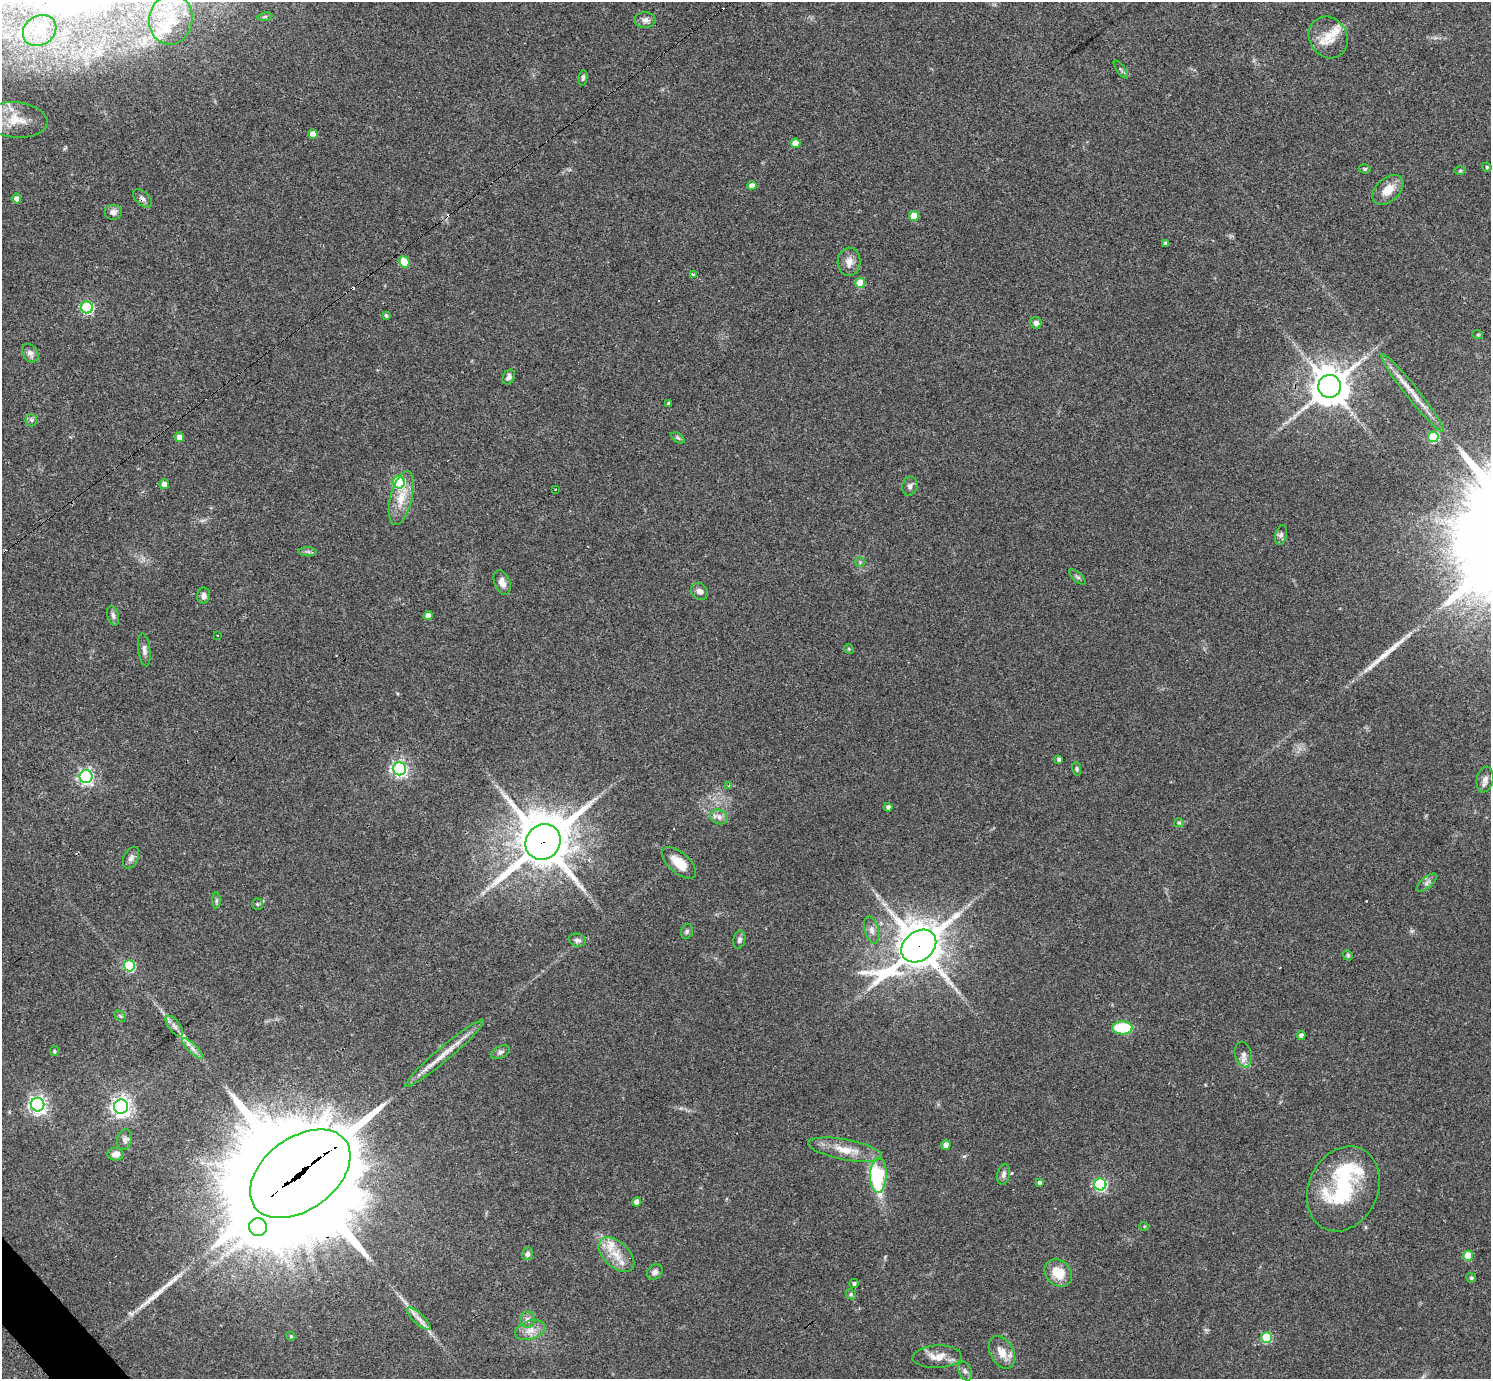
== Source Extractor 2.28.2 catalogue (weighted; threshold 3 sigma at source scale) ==
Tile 7 of 4 x 4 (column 3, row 2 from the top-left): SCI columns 2984-4472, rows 2909-4285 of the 5962 x 5959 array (HDU 1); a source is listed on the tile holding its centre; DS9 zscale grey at full resolution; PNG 1493 x 1381 px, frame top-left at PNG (2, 2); each listed source drawn as its Kron ellipse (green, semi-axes under 4 px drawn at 4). Shown black and unused: <1% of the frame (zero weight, under 3 of 4 exposures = <1% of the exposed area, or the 3 px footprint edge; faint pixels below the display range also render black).
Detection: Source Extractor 2.28.2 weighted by HDU 2 'WHT'; one run over the whole footprint, this tile lists its part. Background 0.0435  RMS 0.0048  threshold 0.0216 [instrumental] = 3 sigma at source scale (4.5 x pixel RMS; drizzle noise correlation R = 1.50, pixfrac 1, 0.05/0.05 arcsec/px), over >= 5 px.
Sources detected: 135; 2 inside a brighter object's white glare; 7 cosmic-ray / hot-pixel residue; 2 long thin detections or spike segments (spike, bleed or trail) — neither listed nor drawn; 8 inside a brighter listed object's ellipse — not listed separately; the other 116 listed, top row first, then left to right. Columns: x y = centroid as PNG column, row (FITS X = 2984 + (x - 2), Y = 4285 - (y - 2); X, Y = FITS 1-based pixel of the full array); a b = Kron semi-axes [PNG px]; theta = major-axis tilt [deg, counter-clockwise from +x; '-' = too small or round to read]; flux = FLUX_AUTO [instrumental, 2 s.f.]
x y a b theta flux
265 17 7 4 8 0.76
171 19 25 21 80 17
645 20 10 8 -2 2.3
40 30 17 14 33 9.6
1328 37 21 19 -59 8
1121 69 10 2 -54 0.75
583 78 8 4 84 0.94
16 120 31 17 -5 12
313 134 5 4 - 5.8
795 143 5 5 - 9
1487 167 5 4 - 0.56
1365 169 6 4 -13 0.67
1460 171 6 4 0 0.59
752 186 4 4 - 3.6
1388 190 18 11 42 6.9
16 198 5 4 - 2.2
142 198 11 6 -42 1.8
113 212 9 8 - 2.3
914 216 5 5 - 12
1166 243 4 4 - 1.4
404 262 6 5 - 13
849 262 14 11 86 3.9
693 274 3 3 - 1.7
860 283 5 5 - 12
87 307 6 6 - 50
386 315 4 3 - 0.62
1036 323 6 5 - 2
1478 335 5 3 - 0.48
30 353 10 7 -56 2.4
509 377 8 5 64 1.7
1329 386 11 11 - 1100
1413 393 49 6 -51 8.9
668 403 4 3 - 1.5
31 420 6 6 - 1
179 437 4 4 - 4.2
1433 437 5 5 - 31
678 438 7 4 -36 0.8
399 482 6 6 - 41
164 484 5 5 - 2.3
910 486 9 7 72 1.6
555 489 2 2 - 0.48
401 498 27 11 76 9
1281 535 10 5 75 1.4
308 552 9 4 -1 1.3
860 562 5 5 - 0.67
1077 577 10 4 -41 1.1
502 582 13 7 -68 3.2
700 591 9 8 - 2.2
203 596 8 6 79 2.2
113 615 10 5 -75 1.5
428 616 4 4 - 3.2
217 635 2 2 - 0.38
849 649 5 4 - 0.52
144 650 16 6 -83 2.2
1059 759 4 3 - 1.4
400 769 6 6 - 130
1077 769 7 4 -77 0.73
86 776 6 6 - 120
1485 779 13 8 77 2.4
729 786 4 3 - 0.93
888 807 4 4 - 1.9
719 817 9 7 -28 2.1
1179 823 5 4 - 0.65
543 842 18 17 - 2400
131 858 11 7 65 2.1
679 863 21 10 -41 8.2
1427 883 12 5 41 1.7
216 901 8 4 89 0.88
257 904 6 5 - 0.7
872 930 14 7 -75 2.5
687 931 8 5 74 0.96
577 940 8 6 -15 1.6
739 940 9 6 78 1.4
919 946 19 14 38 1700
1348 955 5 4 - 0.64
129 966 5 5 - 44
120 1016 6 4 -45 0.71
174 1026 12 5 -52 2.1
1123 1028 10 6 -1 26
1301 1036 4 4 - 2.1
193 1049 14 4 -43 2.1
54 1051 5 4 - 0.6
500 1052 10 6 25 1.4
445 1053 51 7 40 9.4
1243 1055 13 8 -76 2.7
38 1105 7 6 - 190
121 1107 7 7 - 260
125 1140 10 7 75 1.7
946 1145 4 4 - 3.7
845 1150 37 10 -11 10
116 1154 8 6 0 2.7
300 1174 56 36 36 18000
1003 1174 10 6 77 1.8
878 1175 18 8 88 41
1039 1182 4 4 - 1.1
1100 1184 6 6 - 76
1343 1189 44 34 66 44
637 1202 4 4 - 3.3
1144 1226 5 3 - 0.46
258 1227 9 8 - 760
527 1254 6 5 - 1.8
616 1255 21 12 -43 8.7
1468 1256 5 5 - 11
655 1272 8 6 45 1.9
1058 1273 15 12 -45 9.3
1471 1278 5 5 - 0.77
854 1284 5 4 - 0.91
851 1294 5 4 - 0.73
418 1319 15 5 -42 3.1
527 1320 8 7 - 2.1
530 1330 15 9 17 4.4
291 1336 5 4 - 0.62
1267 1338 5 5 - 27
1002 1352 17 11 -61 6.3
937 1357 25 11 3 6.8
965 1371 10 6 -66 1.6
Overlapping masked pixels (flux is a lower limit): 5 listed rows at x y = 142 198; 1329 386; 543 842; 919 946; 300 1174